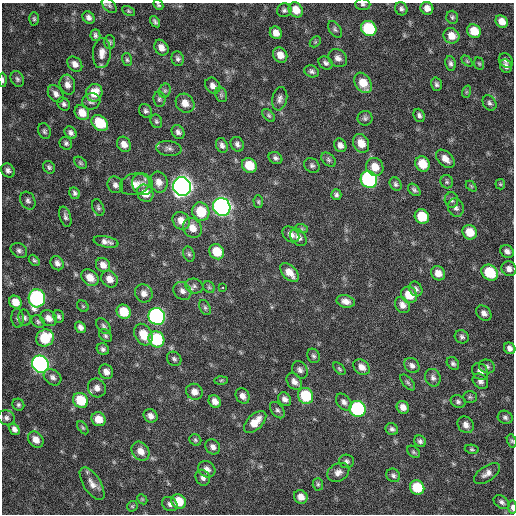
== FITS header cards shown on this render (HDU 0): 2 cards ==
NAXIS1  =                  512 / Axis length
NAXIS2  =                  512 / Axis length

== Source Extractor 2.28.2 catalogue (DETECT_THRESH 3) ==
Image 512 x 512 px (HDU 0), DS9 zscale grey, 1 PNG px = 1 image px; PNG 516 x 516 px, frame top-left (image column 1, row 512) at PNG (2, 3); each listed source drawn as its Kron ellipse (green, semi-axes under 4 px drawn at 4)
Background 282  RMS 18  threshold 52.9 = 3 sigma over >= 5 px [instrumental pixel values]
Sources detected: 216; all 216 listed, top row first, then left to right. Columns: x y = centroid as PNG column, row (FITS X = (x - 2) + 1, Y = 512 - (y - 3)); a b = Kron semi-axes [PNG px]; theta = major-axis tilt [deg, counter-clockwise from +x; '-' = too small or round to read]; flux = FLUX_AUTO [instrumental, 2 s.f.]
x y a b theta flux
363 4 7 6 - 2600
109 5 9 5 -44 2500
158 5 6 4 -44 1900
427 8 6 6 - 7900
401 9 7 6 - 3500
284 10 7 6 - 3000
296 10 8 6 -55 16000
128 11 7 4 -28 1700
88 17 7 5 -49 4000
452 17 6 6 - 2500
34 19 7 4 -90 2200
155 22 6 3 -55 2500
502 22 7 5 -45 11000
335 29 9 5 -54 2900
369 29 8 7 - 71000
474 31 7 6 - 21000
276 33 6 5 - 8600
95 35 6 5 - 2900
451 36 8 7 - 14000
109 42 7 6 - 2400
315 42 6 4 45 1800
161 48 8 6 -57 8200
102 53 15 9 86 9500
280 55 8 6 -56 11000
338 58 10 8 -37 6200
178 59 7 6 - 3500
127 60 7 5 -74 2100
506 60 8 6 -49 3400
467 61 6 4 -45 1600
326 63 7 6 - 3400
450 63 7 5 -82 3300
75 64 8 6 -46 7000
479 64 6 5 - 1400
506 66 7 6 - 4600
312 71 7 5 -23 3100
17 79 8 6 -63 3100
3 80 7 3 -88 2600
363 83 11 7 -58 19000
436 84 7 5 -75 3100
67 85 10 7 -75 7300
213 86 8 7 - 6100
165 91 7 5 68 2700
466 92 6 4 71 1500
94 93 9 8 - 21000
56 94 9 7 -53 5700
221 95 8 5 -69 2700
159 99 8 6 -82 2600
280 99 12 7 78 5100
91 101 9 8 - 4300
185 103 10 8 -48 11000
489 103 8 6 -54 3000
64 104 7 5 -50 3100
146 111 7 6 - 3100
82 113 8 6 -52 15000
269 115 8 5 -46 2200
419 115 7 5 -67 3300
365 118 7 7 - 3100
156 121 7 5 -65 2400
100 123 9 7 -42 38000
44 131 8 6 -68 2700
178 132 7 6 - 4200
71 133 7 5 -49 3800
66 143 7 6 - 3000
361 143 10 7 -62 15000
124 144 8 6 -57 8500
237 144 8 6 -61 4100
222 145 8 5 -66 4200
340 145 7 6 - 5700
169 148 12 7 -7 5200
275 158 7 5 -31 3200
445 159 11 7 -44 9300
328 160 8 6 -41 2900
80 163 7 5 -41 2300
423 164 8 7 - 24000
249 165 8 6 -42 25000
312 165 8 6 -41 3200
49 167 7 5 -53 2600
375 167 9 8 - 14000
8 170 7 6 - 3800
369 179 9 8 - 240000
159 182 10 8 -73 9700
447 182 7 6 - 2500
135 184 15 10 14 12000
143 184 11 10 - 8900
396 184 7 5 -58 2800
500 184 5 5 - 1600
115 185 8 7 - 4700
182 186 9 9 - 900000
471 186 6 4 -45 1500
414 190 7 5 -44 2800
75 193 6 5 - 2800
145 193 9 7 -56 17000
336 195 5 5 - 2700
451 200 8 6 -86 3500
28 201 9 7 -62 4200
258 202 6 4 -88 1800
222 207 9 8 - 500000
98 208 9 5 -69 2600
456 208 9 7 -69 4700
201 212 9 8 - 36000
422 216 7 7 - 32000
65 217 10 5 -73 3600
181 221 9 8 - 12000
192 228 10 9 - 13000
302 229 6 4 -18 1400
470 232 7 7 - 21000
291 234 9 7 -38 6900
298 237 9 7 -51 6400
106 242 12 5 -11 5900
19 250 9 7 -34 3800
507 251 7 6 - 5100
217 252 8 7 - 28000
189 254 8 5 -74 2600
34 260 6 4 -48 2100
57 263 7 6 - 4900
103 265 7 6 - 8100
509 269 7 7 - 5800
289 273 11 6 -46 13000
438 273 7 6 - 11000
490 273 9 7 -41 47000
90 278 9 7 -40 12000
109 279 9 7 -49 10000
194 286 9 7 -17 4000
209 287 6 5 - 1900
222 287 3 2 - 2700
416 289 8 6 -61 3700
182 291 10 8 -45 6100
144 293 9 8 - 7400
409 295 8 7 - 22000
37 298 9 8 - 240000
346 301 9 6 -14 7100
15 302 7 6 - 14000
402 305 8 7 - 6900
83 306 6 5 - 1400
205 308 8 5 -63 2300
124 312 7 6 - 31000
484 313 8 6 -47 5300
58 316 6 5 - 2500
157 316 9 8 - 320000
18 318 9 6 -86 2900
25 318 8 6 -77 3200
48 318 9 7 -39 8700
38 322 7 5 -43 2500
104 326 9 6 -50 3000
80 327 6 5 - 4700
143 335 11 8 -62 21000
105 336 7 5 -47 2500
462 337 7 6 - 3200
45 338 9 8 - 43000
156 339 8 7 - 74000
510 348 6 5 - 5200
103 349 6 5 - 3300
313 356 7 6 - 2700
174 359 8 6 -44 2900
453 363 7 5 -49 2700
40 364 9 8 - 420000
412 365 8 7 - 4500
487 366 8 6 -20 3300
362 367 9 7 -37 7900
339 369 7 4 -46 1900
300 370 9 7 -55 4600
480 371 9 7 -49 6100
106 372 7 6 - 6900
53 377 9 7 -38 4500
433 378 9 7 -68 4400
221 380 6 4 2 1700
294 381 9 7 -54 6300
480 381 8 6 -43 4700
408 382 9 5 -49 2400
97 388 9 8 - 6700
194 392 8 7 - 8100
243 396 8 6 -60 6300
306 396 8 7 - 53000
470 397 7 5 -2 2200
285 399 7 6 - 5200
81 400 8 7 - 41000
215 401 7 5 -52 7700
344 402 9 6 -52 4800
458 402 8 6 -26 3100
18 405 6 5 - 2600
403 407 6 6 - 8500
358 409 8 7 - 160000
277 410 9 6 -51 3400
150 416 7 6 - 6300
505 417 7 6 - 3400
6 418 8 7 - 4200
98 419 7 6 - 15000
255 422 14 7 44 16000
466 425 9 7 -52 7000
83 428 7 4 -54 1700
14 429 6 5 - 4800
392 429 6 6 - 3400
36 440 9 7 -50 9100
195 440 6 5 - 2100
420 441 6 5 - 3100
512 441 7 4 -74 2000
213 447 8 7 - 5300
472 449 7 4 -10 2000
141 451 10 8 -51 11000
413 452 7 5 -41 1900
346 461 7 6 - 3100
207 469 9 8 - 6500
338 472 11 8 29 7100
487 473 15 7 34 7400
393 475 7 6 - 3200
203 478 8 7 - 4600
92 484 19 8 -58 10000
318 484 6 5 - 2000
417 487 7 6 - 40000
301 497 7 6 - 9100
142 499 6 4 -44 1400
179 502 7 7 - 27000
502 502 9 6 -35 3700
170 504 8 6 -36 3800
132 506 6 5 - 1500
512 507 7 3 -87 3600
At the frame edge (FLAGS 8, measured only in part): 7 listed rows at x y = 363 4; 109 5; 158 5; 3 80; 510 348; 512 441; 512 507